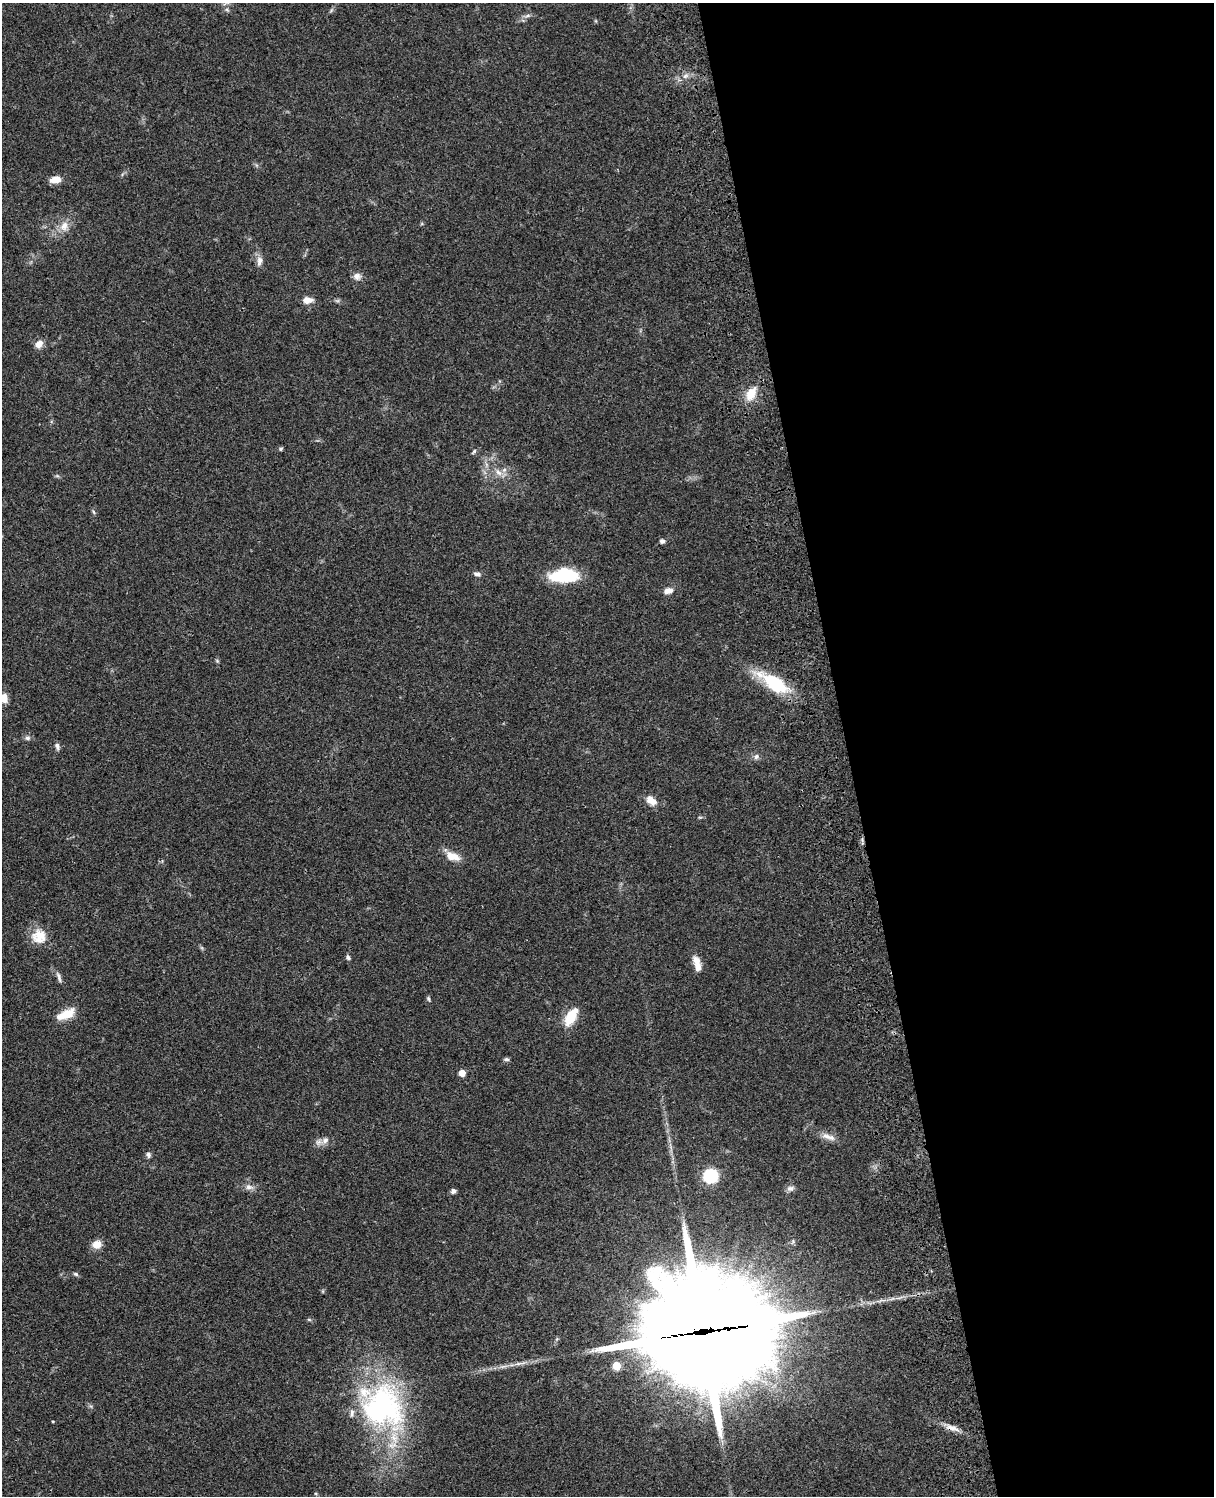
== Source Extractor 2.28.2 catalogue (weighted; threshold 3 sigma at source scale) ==
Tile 8 of 4 x 3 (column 4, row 2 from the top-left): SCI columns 3756-4967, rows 1773-3266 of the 5085 x 4926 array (HDU 1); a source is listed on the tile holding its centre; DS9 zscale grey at full resolution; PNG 1216 x 1498 px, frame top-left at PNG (2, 3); no overlay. Shown black and unused: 30% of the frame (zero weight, under 3 of 4 exposures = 6% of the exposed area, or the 3 px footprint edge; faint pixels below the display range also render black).
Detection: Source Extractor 2.28.2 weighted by HDU 2 'WHT'; one run over the whole footprint, this tile lists its part. Background 0.0752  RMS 0.0058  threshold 0.0259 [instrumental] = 3 sigma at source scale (4.5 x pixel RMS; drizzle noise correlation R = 1.50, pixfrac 1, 0.05/0.05 arcsec/px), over >= 5 px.
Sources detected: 58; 4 inside a brighter listed object's ellipse — not listed separately; the other 54 listed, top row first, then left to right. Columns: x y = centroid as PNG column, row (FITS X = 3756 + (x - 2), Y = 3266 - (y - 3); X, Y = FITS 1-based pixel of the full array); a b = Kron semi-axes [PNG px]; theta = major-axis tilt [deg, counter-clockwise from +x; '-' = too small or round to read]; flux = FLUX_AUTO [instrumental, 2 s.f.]
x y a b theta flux
227 10 6 4 -19 0.9
527 15 8 3 19 1.3
685 76 8 4 44 1.8
55 179 11 7 10 6.5
64 226 14 10 69 5.6
260 261 13 8 81 3.2
357 276 11 10 - 3
307 300 11 7 0 4.8
39 344 10 8 39 4
751 394 20 11 61 9.4
281 449 6 4 2 0.84
474 451 8 4 48 0.97
498 472 12 7 -44 3.4
94 512 6 4 -70 0.84
662 541 6 6 - 1.4
477 574 9 5 -11 1.8
565 575 30 14 2 31
668 591 12 7 14 3.6
217 661 6 4 -19 0.67
774 683 38 13 -32 35
4 698 9 8 - 5.8
27 738 7 7 - 1.6
57 746 9 6 -69 1.8
756 756 8 7 - 1.9
651 801 14 9 -39 5.5
700 817 6 4 17 0.69
452 856 18 9 -16 7.9
39 935 22 17 2 9.8
348 957 7 5 -60 1.3
696 961 15 10 -70 4.7
59 977 14 5 -73 2
428 999 7 4 -70 0.85
67 1014 18 8 23 13
571 1017 23 11 60 13
506 1059 7 4 -1 1.1
462 1073 5 5 - 6.7
828 1137 22 7 -16 4.4
325 1140 10 8 46 3.3
148 1155 7 6 - 1.6
710 1176 9 9 - 40
249 1187 12 7 -14 2.9
790 1188 10 7 12 2.2
453 1191 6 6 - 1.7
97 1244 11 10 - 5.1
76 1274 7 5 -17 1
881 1300 19 2 12 2.6
309 1320 6 4 -20 0.72
703 1332 48 35 4 19000
518 1363 13 4 10 2.5
503 1366 7 4 19 1.4
616 1366 5 5 - 14
382 1406 64 55 -45 120
53 1421 3 3 - 0.46
952 1428 20 7 -18 4.9
Overlapping masked pixels (flux is a lower limit): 3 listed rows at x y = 774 683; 703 1332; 952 1428
Isophote crosses this tile's border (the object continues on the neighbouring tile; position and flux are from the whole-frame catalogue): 1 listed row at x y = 4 698